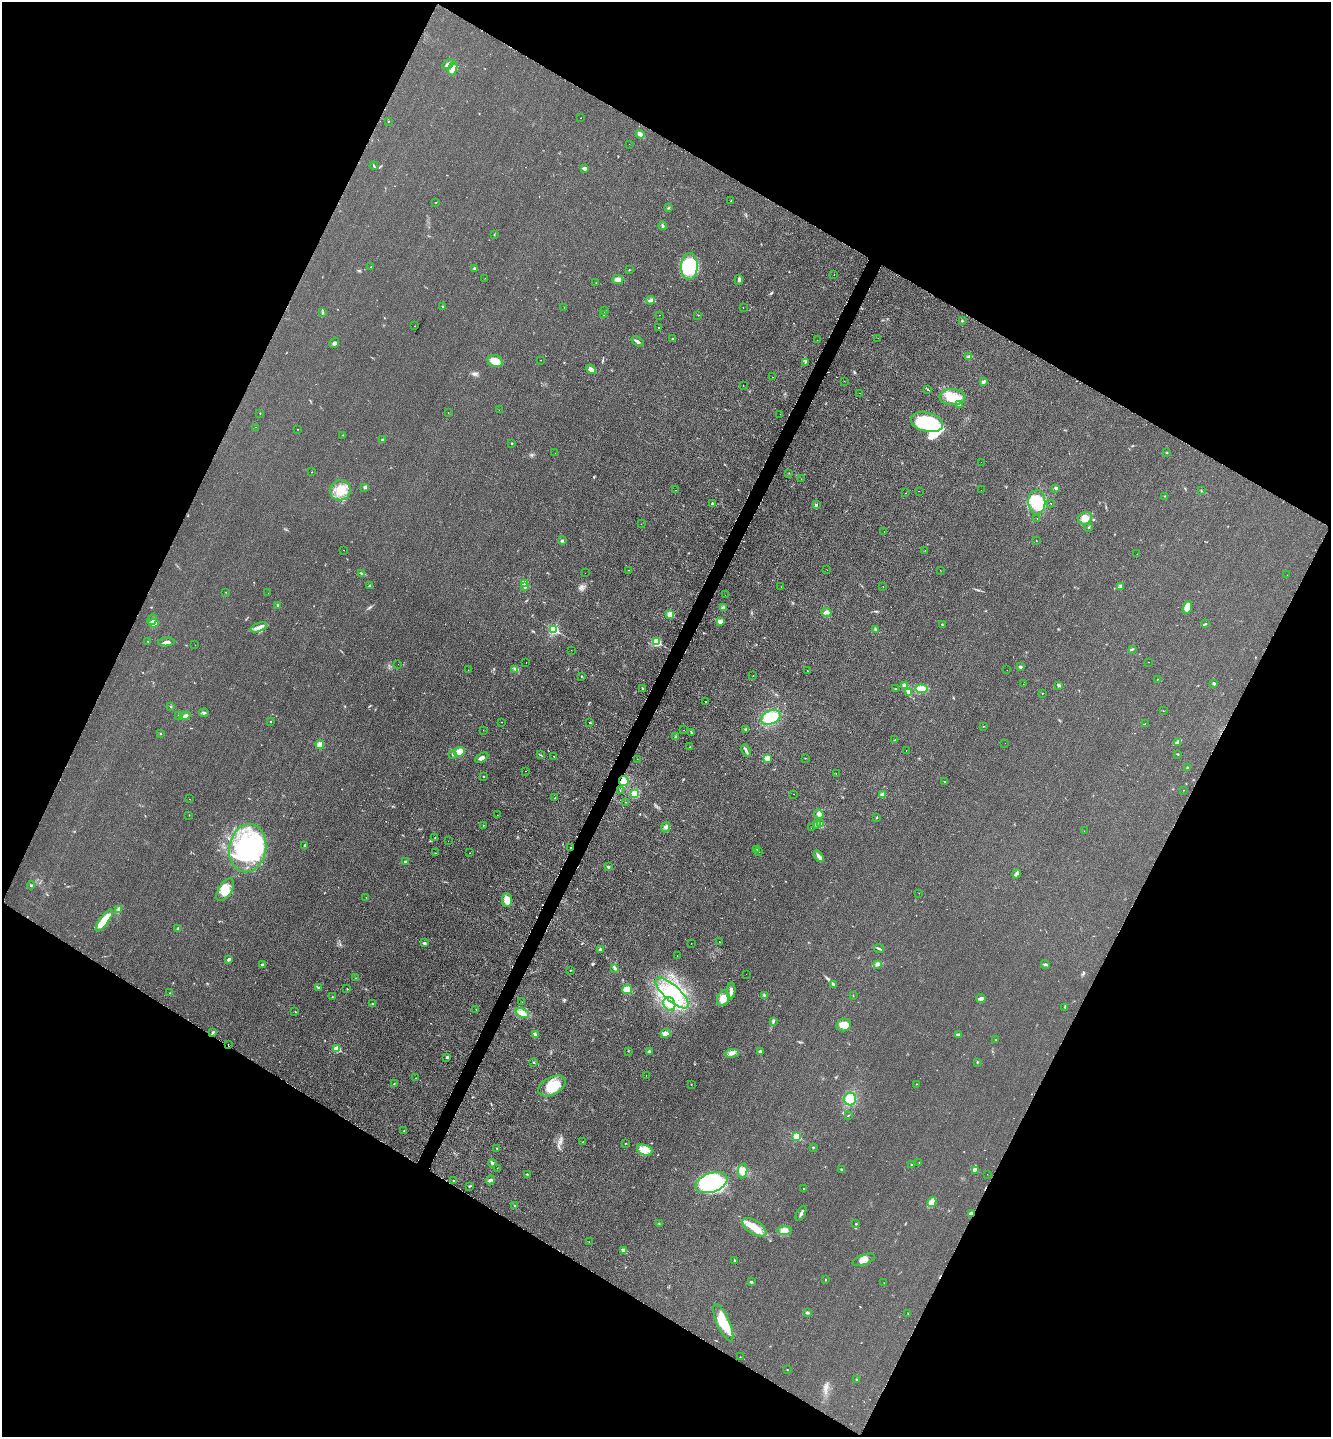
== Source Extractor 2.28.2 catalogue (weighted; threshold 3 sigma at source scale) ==
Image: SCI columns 295-5607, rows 9-5747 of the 5764 x 5754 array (HDU 1 of 3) = the unmasked area's bounding box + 8 px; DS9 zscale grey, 4 x 4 block average (1 PNG px = mean of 4 x 4 image px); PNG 1333 x 1439 px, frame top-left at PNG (2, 2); each listed source drawn as its Kron ellipse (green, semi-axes under 4 px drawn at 4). Shown black and unused: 47% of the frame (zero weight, under 2 of 3 exposures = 1% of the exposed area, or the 3 px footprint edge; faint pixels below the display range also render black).
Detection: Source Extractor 2.28.2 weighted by HDU 2 'WHT'. Background 0.0374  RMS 0.0093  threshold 0.0417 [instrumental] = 3 sigma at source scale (4.5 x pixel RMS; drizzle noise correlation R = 1.50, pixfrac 1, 0.05/0.05 arcsec/px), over >= 5 px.
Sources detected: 371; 2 too faint to see at this stretch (4 x 4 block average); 3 inside a brighter object's white glare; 32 cosmic-ray / hot-pixel residue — neither listed nor drawn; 2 coinciding with a brighter row at this scale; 9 inside a brighter listed object's ellipse — not listed separately; the other 323 listed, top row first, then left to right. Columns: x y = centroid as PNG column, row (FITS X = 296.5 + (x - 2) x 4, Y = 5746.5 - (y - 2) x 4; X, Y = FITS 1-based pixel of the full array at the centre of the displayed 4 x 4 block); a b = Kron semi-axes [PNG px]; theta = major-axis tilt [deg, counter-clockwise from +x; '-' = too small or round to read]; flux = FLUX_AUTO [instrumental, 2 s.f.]
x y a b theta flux
448 64 6 2 33 25
453 68 7 3 72 33
581 118 2 2 - 16
388 121 2 2 - 1.7
640 134 4 3 - 21
629 144 2 2 - 0.72
374 166 4 2 - 5
584 168 3 2 - 16
731 200 2 2 - 2.4
436 202 2 2 - 1.7
668 208 2 2 - 3
662 226 4 2 - 9.1
494 234 2 2 - 1.7
371 267 2 2 - 2.5
689 267 13 8 88 260
474 268 3 2 - 5.3
629 270 2 2 - 2.3
834 275 2 2 - 1.8
485 278 2 2 - 1.1
618 279 5 4 - 23
739 280 5 3 - 9.3
596 283 2 2 - 2.4
650 300 4 2 - 9.5
443 307 2 2 - 26
564 307 2 2 - 1.1
743 308 2 2 - 0.74
605 311 2 2 - 2.7
323 312 2 2 - 3.4
604 314 3 2 - 4
660 315 2 2 - 1.8
698 315 2 2 - 1.9
962 321 2 2 - 4
415 326 2 2 - 1.1
659 328 2 2 - 6.8
878 338 2 2 - 0.62
672 339 2 2 - 8.8
817 340 2 2 - 6.3
637 341 6 2 -30 13
334 343 5 3 - 10
969 357 4 3 - 10
541 360 2 2 - 3.6
495 361 8 6 -22 74
805 362 4 2 - 5
591 369 5 4 - 21
773 377 2 2 - 0.88
844 381 2 2 - 2.1
983 382 3 2 - 16
743 385 2 2 - 0.91
928 389 3 2 - 3
860 393 2 2 - 3
952 397 13 8 -2 120
959 405 4 3 - 12
499 410 2 2 - 0.69
260 413 2 2 - 2.5
448 413 2 2 - 1.5
780 414 2 2 - 1.2
927 422 16 9 -14 380
255 427 2 2 - 1.2
298 429 2 2 - 1.3
342 435 2 2 - 1.2
382 440 2 2 - 4
512 443 2 2 - 3.1
555 453 2 2 - 1.9
1167 453 2 2 - 3.5
981 462 2 2 - 0.85
311 472 2 2 - 1.2
789 473 2 2 - 1.8
801 479 2 2 - 2.5
365 487 2 2 - 52
1056 488 3 3 - 9.3
340 490 10 10 - 94
675 490 2 2 - 4.5
981 490 2 2 - 1
919 491 2 2 - 1.2
1201 491 2 2 - 2.1
906 493 2 2 - 1.6
1165 496 2 2 - 2.5
1037 502 12 8 -89 120
1051 503 2 2 - 4.1
712 504 2 2 - 9.5
816 504 4 2 - 5.6
1037 518 2 2 - 1.2
1085 518 7 6 - 52
641 524 2 2 - 0.97
1089 527 2 2 - 3.8
884 532 2 2 - 3.7
1036 540 2 2 - 1.7
562 541 3 2 - 6
344 550 2 2 - 1.2
925 550 2 2 - 0.94
1137 554 2 2 - 1.8
628 570 2 2 - 1.6
827 570 2 2 - 1.1
940 570 2 2 - 0.89
361 573 2 2 - 3.3
585 573 2 2 - 1.6
1287 575 2 2 - 1.3
524 583 2 2 - 210
370 586 2 2 - 10
525 587 2 2 - 19
781 587 2 2 - 2.4
883 587 2 2 - 5.3
1120 587 3 2 - 5.4
226 592 2 2 - 1.3
268 593 2 2 - 0.88
725 595 2 2 - 2
278 605 3 2 - 7.7
723 607 3 2 - 8.7
1187 607 7 4 74 62
826 612 5 3 - 14
670 614 2 2 - 200
152 620 5 3 - 30
720 622 2 2 - 110
153 623 5 3 - 20
942 624 2 2 - 3.4
1206 624 3 2 - 4.3
259 627 9 3 22 20
554 629 2 2 - 760
876 629 3 3 - 7.8
148 642 2 2 - 1.8
166 642 8 3 5 19
656 642 2 2 - 550
195 645 2 2 - 0.97
1132 649 2 2 - 3.5
571 650 2 2 - 1.3
1148 662 2 2 - 1.9
526 663 2 2 - 4.1
398 664 2 2 - 2.2
1020 667 2 2 - 40
515 669 3 2 - 6.2
468 670 2 2 - 1.3
1007 670 2 2 - 0.74
807 671 2 2 - 3.1
581 676 2 2 - 3.4
753 676 2 2 - 2.5
1158 679 2 2 - 1.6
1214 683 2 2 - 9.3
1023 684 2 2 - 3.7
1059 685 3 2 - 11
905 686 4 3 - 21
642 689 3 2 - 4
895 689 3 2 - 3.4
921 689 6 4 -5 59
908 693 3 2 - 8.4
1042 693 2 2 - 2.7
706 702 2 2 - 13
171 707 2 2 - 4.6
1163 711 2 2 - 1.3
204 713 5 3 - 9.3
178 716 2 2 - 1.7
185 716 5 3 - 13
771 717 10 7 24 170
271 722 2 2 - 2.3
501 722 2 2 - 3.5
590 722 2 2 - 2.7
1145 724 2 2 - 3.2
983 726 2 2 - 1.4
483 730 2 2 - 1.1
684 730 2 2 - 1.5
746 730 3 2 - 5.2
691 733 2 2 - 4.3
161 734 2 2 - 3.1
676 737 2 2 - 1.9
895 740 3 2 - 5.8
1178 742 4 2 - 9
1005 743 2 2 - 2.1
320 745 4 4 - 36
690 747 2 2 - 1.9
906 750 2 2 - 2.9
746 751 7 2 -69 13
459 752 5 4 - 46
453 754 3 2 - 5.4
1178 754 2 2 - 3.7
540 755 3 2 - 3.8
553 756 2 2 - 3.8
482 758 7 3 32 17
767 758 2 2 - 170
805 758 2 2 - 1.8
637 759 2 2 - 1.2
1187 768 3 2 - 4.9
526 771 2 2 - 5.6
836 774 2 2 - 43
483 776 2 2 - 4.8
624 781 5 5 - 50
944 782 2 2 - 5.8
620 790 3 2 - 2.7
1183 790 2 2 - 1.5
635 794 4 4 - 80
794 794 2 2 - 0.83
882 795 3 2 - 21
555 798 2 2 - 2.1
189 799 2 2 - 1.2
626 802 2 2 - 1.3
819 814 5 4 - 20
189 815 2 2 - 1.5
497 815 2 2 - 1.1
877 817 3 2 - 3
816 824 3 2 - 4
821 824 4 3 - 19
483 825 2 2 - 5
666 827 5 3 - 12
811 828 2 2 - 1.3
1084 831 2 2 - 0.84
435 838 2 2 - 1.6
448 841 2 2 - 1
305 846 3 2 - 4.8
570 847 2 2 - 12
248 848 24 18 80 550
757 849 2 2 - 2.4
759 851 2 2 - 1.7
435 853 2 2 - 2.3
470 853 2 2 - 2
819 856 6 3 -57 16
405 862 4 2 - 6
608 867 2 2 - 33
1016 874 5 2 - 10
31 885 4 2 - 6
225 890 12 6 56 65
919 893 2 2 - 1.2
366 898 2 2 - 1.1
507 900 7 5 89 40
118 910 3 2 - 6.9
104 920 13 4 55 150
178 929 2 2 - 67
719 942 2 2 - 12
424 943 3 3 - 8.6
691 943 2 2 - 2.1
879 948 5 2 - 5.2
601 950 3 2 - 20
677 956 2 2 - 1.9
229 959 3 2 - 10
878 964 2 2 - 5.5
1045 964 5 2 - 8.3
262 965 3 2 - 14
615 968 3 3 - 7.2
571 970 2 2 - 2.8
746 974 2 2 - 1.4
356 978 2 2 - 2.3
834 985 4 2 - 12
318 987 3 2 - 6.9
347 989 2 2 - 2.5
627 990 5 4 - 64
731 991 8 2 85 24
170 993 2 2 - 2.3
672 993 21 8 -42 160
764 995 2 2 - 4.7
853 996 2 2 - 1.3
332 997 2 2 - 3
723 998 8 6 71 58
981 998 4 3 - 15
522 1002 2 2 - 1.1
373 1004 2 2 - 16
669 1004 7 5 -67 70
1065 1007 3 2 - 4.2
476 1009 2 2 - 1.3
295 1011 2 2 - 1.6
522 1013 7 4 -21 25
773 1022 3 2 - 5.9
844 1025 7 6 - 52
213 1032 2 2 - 4.9
666 1033 5 4 - 19
535 1035 4 3 - 11
958 1035 4 3 - 12
996 1040 2 2 - 1.2
228 1044 2 2 - 7.2
337 1049 2 2 - 270
628 1051 2 2 - 2.1
649 1051 3 2 - 9.6
760 1051 3 2 - 10
732 1053 7 3 4 19
447 1057 2 2 - 12
533 1062 2 2 - 2.7
977 1062 3 2 - 4
646 1075 2 2 - 2.8
416 1078 2 2 - 4
394 1084 2 2 - 1.9
691 1084 2 2 - 2
916 1084 2 2 - 2
552 1086 15 9 28 130
850 1099 6 6 - 110
848 1115 3 2 - 2.4
404 1131 2 2 - 2.1
797 1136 2 2 - 380
583 1142 2 2 - 1.7
625 1143 2 2 - 2.1
813 1147 2 2 - 3.6
497 1148 2 2 - 2.2
644 1150 8 5 -21 40
492 1163 4 3 - 9.3
919 1163 2 2 - 0.99
912 1165 2 2 - 4.6
497 1168 2 2 - 1.4
841 1169 2 2 - 4.7
975 1170 2 2 - 2.5
743 1171 7 4 78 50
527 1174 2 2 - 3.2
987 1174 2 2 - 0.87
454 1180 2 2 - 2.8
491 1180 4 2 - 9
711 1183 17 9 20 510
470 1186 3 2 - 4.3
803 1188 2 2 - 4.8
932 1202 5 4 - 21
514 1205 2 2 - 3.7
801 1213 8 2 62 12
971 1214 3 3 - 22
659 1223 3 2 - 3.8
856 1224 2 2 - 2.4
754 1227 13 7 -32 72
784 1230 7 3 1 23
589 1242 2 2 - 0.69
624 1251 4 2 - 27
864 1260 12 5 20 39
735 1261 3 2 - 4.5
826 1280 2 2 - 1.7
751 1282 2 2 - 25
884 1283 2 2 - 0.91
807 1312 3 2 - 5.5
908 1313 2 2 - 1.6
723 1323 20 6 -66 140
740 1357 2 2 - 2.7
787 1370 2 2 - 3
856 1379 2 2 - 3.4
Overlapping masked pixels (flux is a lower limit): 4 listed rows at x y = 624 781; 570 847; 228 1044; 971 1214
Diffuse or blended objects may show on this block-average render without a row.